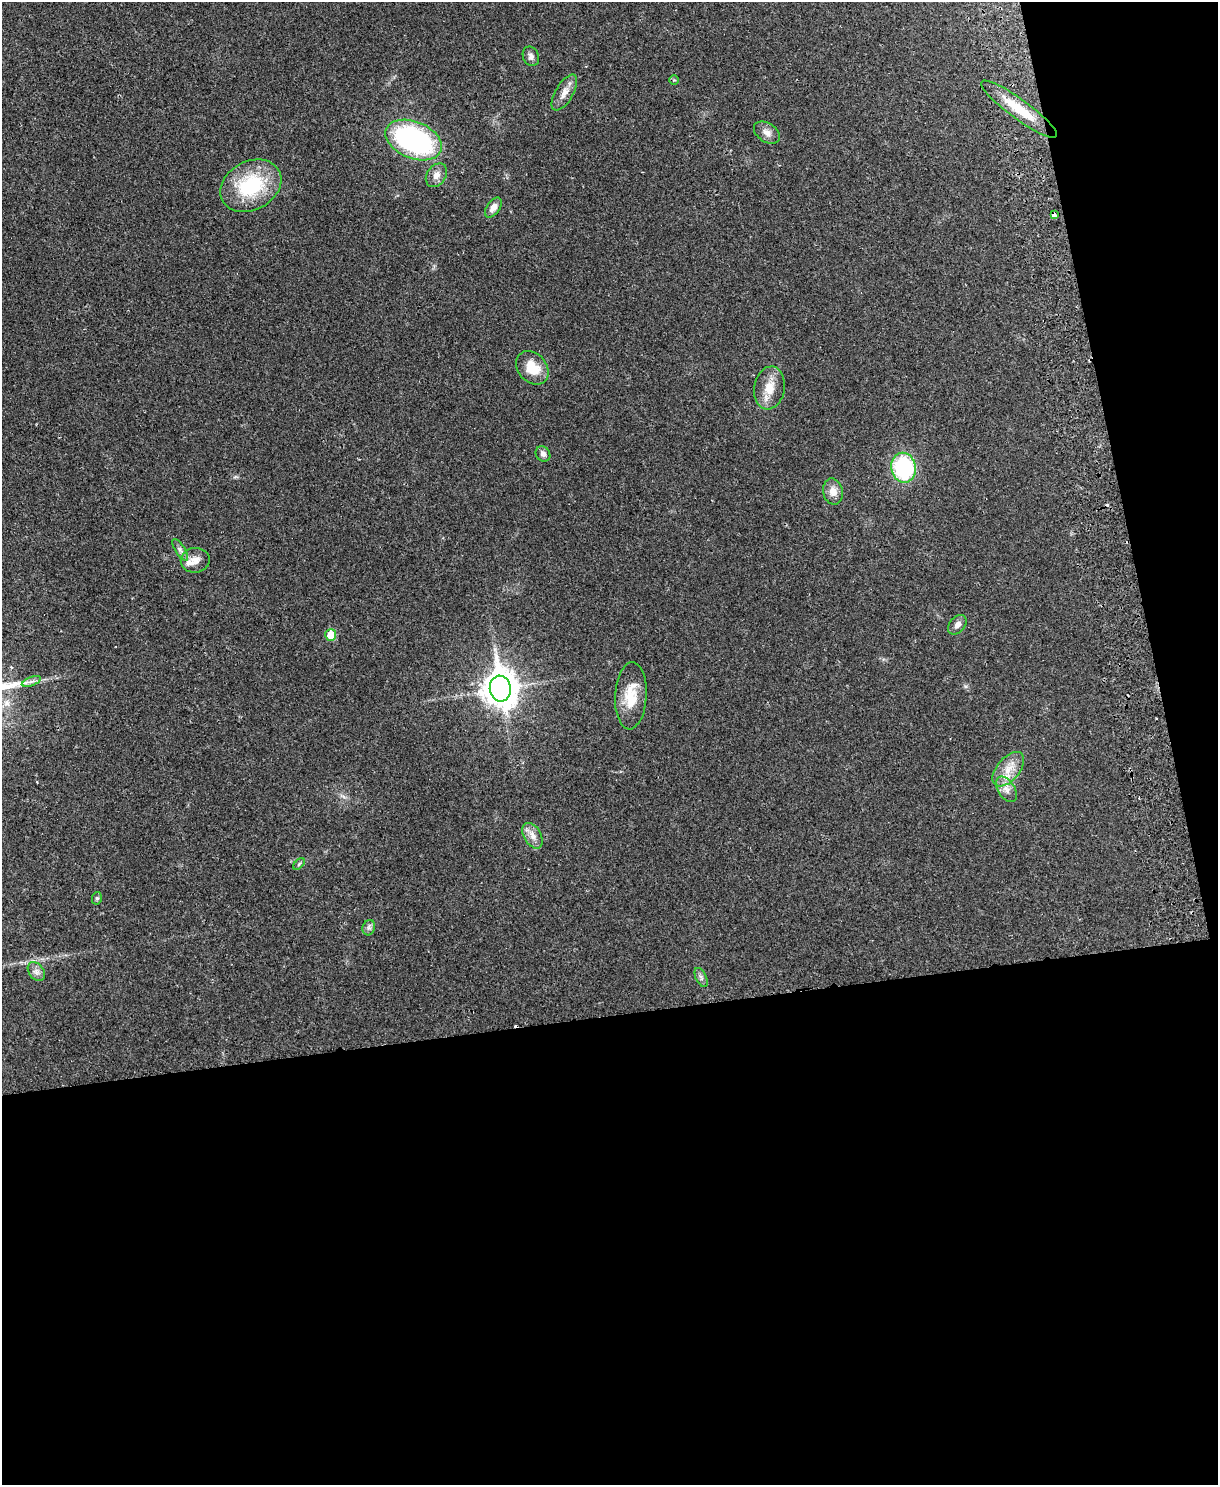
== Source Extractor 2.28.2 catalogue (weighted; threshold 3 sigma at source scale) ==
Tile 12 of 4 x 3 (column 4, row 3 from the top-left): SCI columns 3707-4922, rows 158-1640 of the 4981 x 4874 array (HDU 1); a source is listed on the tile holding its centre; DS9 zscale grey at full resolution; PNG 1220 x 1487 px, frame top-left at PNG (2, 2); each listed source drawn as its Kron ellipse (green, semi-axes under 4 px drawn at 4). Shown black and unused: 37% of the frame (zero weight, under 2 of 3 exposures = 3% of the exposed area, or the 3 px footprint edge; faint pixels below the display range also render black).
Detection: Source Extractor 2.28.2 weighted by HDU 2 'WHT'; one run over the whole footprint, this tile lists its part. Background 0.0313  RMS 0.0043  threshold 0.0194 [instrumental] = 3 sigma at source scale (4.5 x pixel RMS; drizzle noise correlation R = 1.50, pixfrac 1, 0.05/0.05 arcsec/px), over >= 5 px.
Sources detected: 33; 2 cosmic-ray / hot-pixel residue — neither listed nor drawn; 1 inside a brighter listed object's ellipse — not listed separately; the other 30 listed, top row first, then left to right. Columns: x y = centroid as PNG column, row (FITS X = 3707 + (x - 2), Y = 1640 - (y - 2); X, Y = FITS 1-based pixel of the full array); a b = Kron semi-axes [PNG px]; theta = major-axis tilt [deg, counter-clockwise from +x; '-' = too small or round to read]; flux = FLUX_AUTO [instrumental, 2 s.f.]
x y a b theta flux
531 56 10 8 -66 1.7
674 80 5 4 - 0.54
564 93 20 9 59 3.6
1019 109 46 10 -36 14
767 132 14 9 -33 2.8
414 140 29 18 -22 73
436 175 13 9 54 2.9
251 186 32 24 28 30
493 207 11 6 55 2.9
1054 215 4 3 - 2.9
532 368 18 14 -48 9.5
769 388 21 15 80 7.2
543 454 8 6 -50 1.7
904 468 15 12 -79 42
833 492 13 10 -77 3.9
180 550 12 5 -58 1.5
195 560 14 12 10 3.8
957 625 11 7 50 2.2
331 635 6 5 - 8.7
31 681 10 3 21 1.2
500 689 13 10 -81 790
631 696 34 15 87 11
1008 769 20 11 50 6.6
1006 789 14 8 -58 3.1
532 836 14 8 -60 3.1
299 864 7 4 45 0.68
97 898 6 5 - 0.82
369 928 8 6 71 1.2
36 972 10 7 -52 1.9
701 977 10 5 -64 1.2
Overlapping masked pixels (flux is a lower limit): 1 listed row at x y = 1054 215